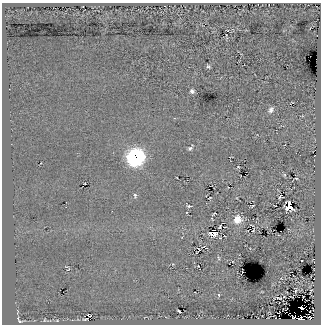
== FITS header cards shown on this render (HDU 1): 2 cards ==
NAXIS1  =                  319
NAXIS2  =                  322

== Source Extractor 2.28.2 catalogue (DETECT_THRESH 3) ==
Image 319 x 322 px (HDU 1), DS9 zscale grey, 1 PNG px = 1 image px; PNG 323 x 326 px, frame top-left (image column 1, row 322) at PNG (2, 3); no overlay
Background 122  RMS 32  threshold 95.2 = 3 sigma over >= 5 px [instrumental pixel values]
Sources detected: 39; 2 with non-positive FLUX_AUTO (blend fragments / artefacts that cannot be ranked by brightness) are not listed; the other 37 listed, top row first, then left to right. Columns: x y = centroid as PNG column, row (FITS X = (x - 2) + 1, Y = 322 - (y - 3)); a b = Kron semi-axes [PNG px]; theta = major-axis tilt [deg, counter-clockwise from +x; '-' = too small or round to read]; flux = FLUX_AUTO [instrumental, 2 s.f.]
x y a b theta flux
208 66 5 4 - 3400
192 91 5 5 - 5200
271 110 8 6 58 7800
190 148 8 4 45 4500
135 157 10 9 - 640000
238 167 3 3 - 2200
284 175 5 4 - 2200
296 178 3 2 - 2800
84 184 3 2 - 1900
135 196 7 5 -87 3700
280 197 4 2 - 2800
210 198 3 2 - 1700
189 206 5 3 - 3000
252 206 3 2 - 1600
289 206 7 5 -67 37000
214 213 4 2 - 2100
237 219 8 8 - 30000
220 227 4 2 - 2800
253 230 3 2 - 1500
213 233 7 5 9 18000
220 238 3 2 - 2800
219 258 7 3 -72 2800
198 266 2 2 - 1200
68 269 7 2 44 2000
295 291 5 3 - 1600
219 295 3 3 - 3300
279 298 5 2 - 2400
302 308 4 2 - 56000
17 312 8 3 85 2900
180 312 5 2 - 2200
89 315 4 2 - 1900
18 318 3 2 - 2300
310 318 5 3 - 4900
85 319 5 2 - 1100
44 320 5 3 - 1800
57 320 5 3 - 2100
19 321 5 4 - 3400
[2 non-positive-flux detections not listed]